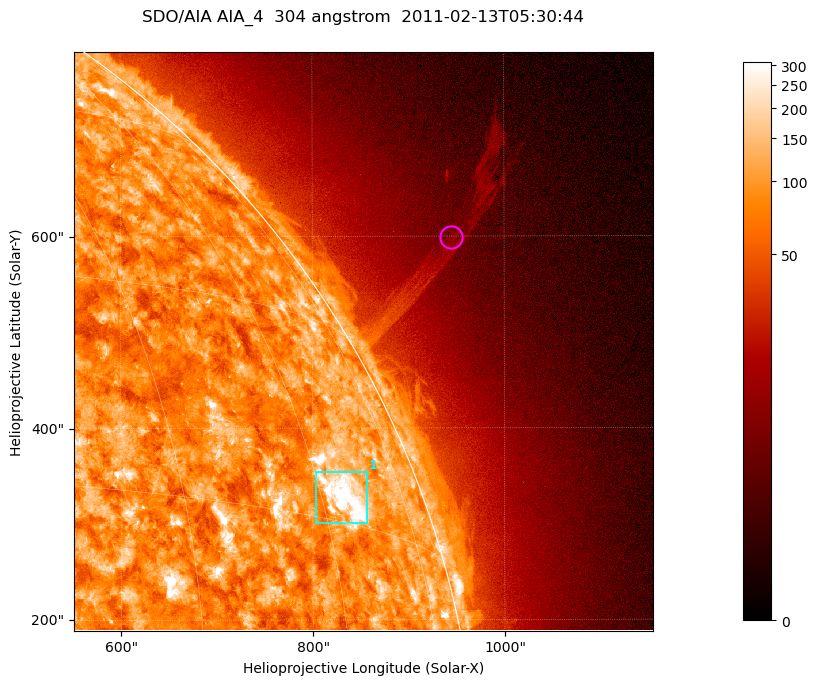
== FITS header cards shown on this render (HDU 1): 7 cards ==
TELESCOP= 'SDO/AIA '           / For AIA: SDO/AIA
INSTRUME= 'AIA_4   '           / For AIA: AIA_ATA1, AIA_ATA2, AIA_ATA3 or AIA_AT
WAVELNTH=                  304 / [angstrom] Wavelength
WAVEUNIT= 'angstrom'           / Wavelength unit: angstrom
DATE-OBS= '2011-02-13T05:30:44.124' / [ISO] Date when observation started; ISO 8
CTYPE1  = 'HPLN-TAN'           / CTYPE1; Typically HPLN
CTYPE2  = 'HPLT-TAN'           / CTYPE2; Typically HPLT

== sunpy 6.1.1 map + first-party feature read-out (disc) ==
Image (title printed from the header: SDO/AIA AIA_4  304 angstrom  2011-02-13T05:30:44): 1006 x 1006 px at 0.6 arcsec/px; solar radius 972 arcsec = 1619 px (partial field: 5.3% of the solar disc is inside the frame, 43% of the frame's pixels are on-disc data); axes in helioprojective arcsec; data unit not stated in the header (colour bar unlabelled)
Orientation: roll -0.132 deg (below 1 deg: not rotated)
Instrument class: DISC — disc imager (sunpy class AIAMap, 304 A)
Bright regions (active regions / flare kernels): reference = the on-disc median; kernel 9 px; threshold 5 sigma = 157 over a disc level ~89.2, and >= 1.15x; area >= 1012 px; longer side >= 12 px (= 7.2 arcsec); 1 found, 1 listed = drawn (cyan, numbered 1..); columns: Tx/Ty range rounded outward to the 2 arcsec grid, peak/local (2 s.f.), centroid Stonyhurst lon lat
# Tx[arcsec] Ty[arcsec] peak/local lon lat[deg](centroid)
1 802..858 300..356 7.6 +63 +17
Off-limb structures (1.02-1.3 R_sun): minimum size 400 px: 4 found; the strongest spans PA ~300..305 deg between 1.04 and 1.27 R_sun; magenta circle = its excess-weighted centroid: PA ~300 deg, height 1.15 R_sun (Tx ~944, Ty ~600 arcsec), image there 1.5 x the reference